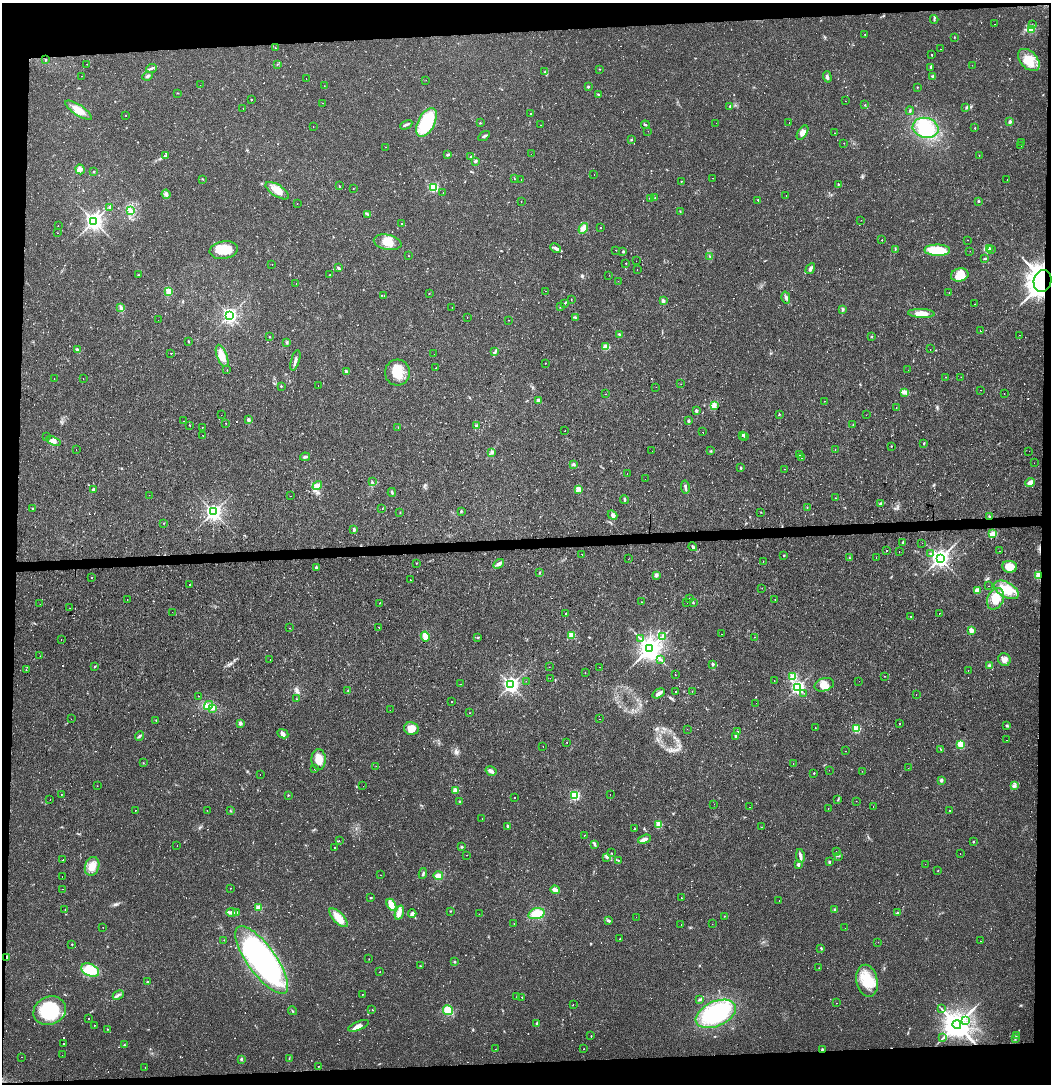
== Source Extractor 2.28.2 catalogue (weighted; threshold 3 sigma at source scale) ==
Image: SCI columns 1-4194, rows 65-4391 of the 4199 x 4455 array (HDU 1 of 3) = the unmasked area's bounding box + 8 px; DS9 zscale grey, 4 x 4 block average (1 PNG px = mean of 4 x 4 image px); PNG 1053 x 1086 px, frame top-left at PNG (2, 3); each listed source drawn as its Kron ellipse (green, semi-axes under 4 px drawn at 4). Shown black and unused: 8% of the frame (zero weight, under 2 of 3 exposures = <1% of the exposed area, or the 3 px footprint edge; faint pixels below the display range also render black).
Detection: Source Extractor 2.28.2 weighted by HDU 2 'WHT'. Background 0.016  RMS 0.003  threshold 0.0134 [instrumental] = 3 sigma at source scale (4.5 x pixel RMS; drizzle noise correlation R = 1.50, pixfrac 1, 0.0396/0.0396 arcsec/px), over >= 5 px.
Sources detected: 859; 2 too faint to see at this stretch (4 x 4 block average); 3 inside a brighter object's white glare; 173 cosmic-ray / hot-pixel residue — neither listed nor drawn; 8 coinciding with a brighter row at this scale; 12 inside a brighter listed object's ellipse — not listed separately; of the other 661, all 500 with FLUX_AUTO >= 0.511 (the completeness limit of this list) listed and drawn (161 fainter detections not listed), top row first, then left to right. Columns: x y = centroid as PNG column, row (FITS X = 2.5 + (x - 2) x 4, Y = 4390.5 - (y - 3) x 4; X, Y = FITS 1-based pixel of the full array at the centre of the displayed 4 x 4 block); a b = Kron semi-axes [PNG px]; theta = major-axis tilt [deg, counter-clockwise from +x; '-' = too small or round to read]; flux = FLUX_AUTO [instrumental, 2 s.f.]
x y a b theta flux
934 19 4 2 - 2
994 24 2 2 - 5.4
1032 25 2 2 - 1
1031 30 4 3 - 3.8
865 34 2 2 - 2.8
954 37 2 2 - 0.54
276 48 2 2 - 0.51
941 49 2 2 - 0.74
932 55 2 2 - 1.3
46 60 2 2 - 1.5
1029 60 13 8 -47 35
87 64 2 2 - 0.67
277 65 2 2 - 0.78
972 65 2 2 - 0.84
931 67 3 2 - 1.5
151 68 5 2 - 2.9
600 69 2 2 - 0.79
545 71 2 2 - 1.1
82 76 2 2 - 1.3
148 76 5 2 - 3.5
933 76 4 3 - 3.2
827 77 6 2 -73 4
306 78 2 2 - 2.2
426 80 2 2 - 0.55
200 85 2 2 - 0.92
324 86 2 2 - 1
588 86 2 2 - 1.7
917 87 2 2 - 0.97
177 93 2 2 - 0.66
598 94 3 2 - 1.6
251 99 2 2 - 1.9
845 101 2 2 - 0.89
323 103 2 2 - 0.67
865 105 2 2 - 0.65
730 106 3 2 - 1.5
966 107 2 2 - 0.92
243 108 2 2 - 0.8
78 110 15 5 -33 20
910 111 4 2 - 1.8
530 114 2 2 - 0.62
126 115 2 2 - 3
426 122 16 8 62 95
1010 122 2 2 - 13
480 123 2 2 - 1.3
716 123 2 2 - 0.65
789 123 2 2 - 3.9
406 125 6 2 27 3.8
541 125 2 2 - 0.6
645 125 4 2 - 2.3
313 127 2 2 - 3.4
926 128 13 10 -13 46
975 128 2 2 - 0.97
648 131 2 2 - 0.55
803 133 8 4 57 8.8
834 133 2 2 - 0.75
484 136 6 2 35 2.8
631 140 2 2 - 0.92
1021 142 2 2 - 1.5
844 143 2 2 - 1.8
1021 145 2 2 - 0.84
385 147 2 2 - 0.93
531 154 2 2 - 0.56
448 155 4 2 - 2
979 155 2 2 - 0.97
166 156 2 2 - 0.9
471 157 4 2 - 2.9
475 161 2 2 - 8.7
80 169 5 4 - 9.1
93 172 2 2 - 1.4
594 174 2 2 - 0.59
514 178 2 2 - 0.77
713 178 2 2 - 6.1
202 179 2 2 - 0.99
521 179 2 2 - 0.94
1007 179 2 2 - 4.8
681 181 2 2 - 15
838 184 2 2 - 1.5
339 186 3 2 - 1.1
433 187 2 2 - 170
353 188 2 2 - 1.9
277 191 13 5 -33 22
443 193 2 2 - 0.69
166 194 5 3 - 3.5
786 195 2 2 - 0.56
655 197 2 2 - 1.5
651 198 3 2 - 2.7
758 200 2 2 - 4.7
978 201 2 2 - 2.6
521 202 2 2 - 1.5
297 204 2 2 - 0.53
109 207 2 2 - 4.5
130 211 3 2 - 8.2
680 211 3 2 - 1
368 214 2 2 - 1.3
861 220 2 2 - 0.61
94 221 3 3 - 950
401 223 2 2 - 1.2
58 226 2 2 - 1.1
601 227 2 2 - 31
583 228 6 4 57 12
58 233 2 2 - 0.64
882 240 2 2 - 12
967 240 2 2 - 0.96
388 242 14 7 -12 24
556 248 6 2 -27 3.9
895 249 3 2 - 1
990 249 2 2 - 1.6
992 249 2 2 - 1.1
224 250 14 8 9 41
616 250 2 2 - 1.4
937 250 13 5 -1 53
970 251 2 2 - 1.4
623 252 3 2 - 1.4
408 256 2 2 - 0.62
709 256 2 2 - 0.88
985 258 3 2 - 1.5
636 261 2 2 - 0.54
626 263 2 2 - 11
272 264 2 2 - 1.6
338 268 4 2 - 2.6
637 269 2 2 - 4.1
810 269 6 2 60 5.2
330 274 2 2 - 180
138 275 3 2 - 0.58
609 275 2 2 - 0.94
960 275 9 6 12 17
618 281 2 2 - 2.2
1043 281 11 9 78 1500
296 283 2 2 - 2
546 291 2 2 - 0.58
169 292 2 2 - 79
429 293 2 2 - 1.5
949 293 2 2 - 0.67
384 296 2 2 - 0.95
786 298 6 2 -75 3.8
571 299 2 2 - 0.55
663 301 2 2 - 21
565 303 2 2 - 0.88
975 304 2 2 - 1.1
121 307 3 3 - 2.8
452 307 2 2 - 0.59
560 307 2 2 - 0.95
843 310 2 2 - 0.82
921 313 13 4 -2 20
230 315 3 2 - 530
467 317 2 2 - 1.4
576 318 2 2 - 1
158 320 2 2 - 4
508 320 2 2 - 7.8
980 331 2 2 - 2.7
619 335 3 2 - 1.9
1019 335 2 2 - 1.7
269 337 2 2 - 0.62
871 337 2 2 - 0.96
188 341 3 2 - 1.2
287 342 3 2 - 2
606 347 2 2 - 38
930 349 2 2 - 0.54
77 350 2 2 - 6.1
495 352 3 2 - 1.7
171 353 2 2 - 19
434 354 2 2 - 0.74
222 356 12 5 -69 20
295 360 10 2 74 5.5
546 363 2 2 - 1
435 368 2 2 - 0.58
227 370 2 2 - 0.87
908 370 2 2 - 0.55
346 372 4 2 - 2.7
397 372 13 12 - 36
946 377 2 2 - 0.66
961 377 2 2 - 1.2
54 378 2 2 - 1.9
83 378 2 2 - 1.6
681 384 2 2 - 0.82
281 386 2 2 - 2
318 386 2 2 - 0.95
656 387 2 2 - 1.3
981 390 2 2 - 6.8
904 393 2 2 - 1
1004 393 2 2 - 1.1
606 394 2 2 - 1
538 401 4 4 - 3.6
824 401 2 2 - 2.2
714 405 3 2 - 2.8
896 407 2 2 - 0.69
696 411 2 2 - 7.9
779 414 2 2 - 1.1
221 415 2 2 - 2.6
866 415 2 2 - 0.89
248 420 2 2 - 14
183 421 2 2 - 2.8
688 421 2 2 - 6.6
226 423 2 2 - 3.2
190 425 2 2 - 0.61
853 425 2 2 - 1.3
476 426 3 2 - 2.6
202 427 2 2 - 1.5
398 428 2 2 - 5.5
565 431 2 2 - 6.7
703 432 2 2 - 3.6
743 435 2 2 - 6.5
46 436 2 2 - 2.3
203 436 2 2 - 0.51
745 436 2 2 - 1
54 441 7 4 -19 8.1
924 444 2 2 - 1.2
891 446 2 2 - 1.1
76 449 2 2 - 0.78
835 449 2 2 - 0.64
652 451 2 2 - 0.97
711 451 2 2 - 0.93
1029 451 2 2 - 0.51
491 452 3 2 - 1.8
799 454 2 2 - 0.85
305 457 5 2 - 2.5
801 458 2 2 - 0.81
1034 463 2 2 - 0.55
573 464 4 2 - 2.2
741 468 2 2 - 2.4
784 469 2 2 - 0.84
627 474 2 2 - 0.76
645 479 2 2 - 0.73
372 482 2 2 - 1.4
1030 483 5 4 - 7.4
317 486 5 4 - 6.5
685 487 7 2 -80 4.9
578 489 2 2 - 41
93 490 3 2 - 2.9
392 492 4 2 - 2
149 495 2 2 - 1
291 496 2 2 - 0.81
835 498 2 2 - 1.4
624 499 4 2 - 2.3
881 503 2 2 - 1.5
807 507 2 2 - 0.52
33 508 2 2 - 1.1
382 508 2 2 - 6.9
461 511 2 2 - 1.4
213 512 3 3 - 780
400 512 2 2 - 0.71
761 512 2 2 - 0.64
612 515 5 4 - 4.5
989 516 2 2 - 1.4
163 523 2 2 - 0.65
354 530 2 2 - 3.4
993 534 4 3 - 18
903 542 3 2 - 1.4
922 543 2 2 - 1.7
693 547 4 3 - 3.3
887 551 2 2 - 0.96
999 551 2 2 - 0.62
899 552 2 2 - 0.52
930 553 2 2 - 1.9
582 554 2 2 - 6.5
784 555 2 2 - 1.9
849 557 2 2 - 0.93
876 557 2 2 - 0.69
940 558 3 3 - 1000
628 559 2 2 - 0.94
763 561 2 2 - 0.65
416 563 2 2 - 0.67
499 564 5 3 - 6
316 567 3 2 - 2
1009 567 7 6 - 24
539 573 2 2 - 0.79
656 575 2 2 - 17
1039 576 4 3 - 11
91 577 2 2 - 2.6
410 580 2 2 - 0.63
189 584 2 2 - 1.2
989 586 2 2 - 0.74
762 588 2 2 - 1.1
1006 590 13 7 -30 31
978 591 3 3 - 16
690 598 2 2 - 1.3
127 599 2 2 - 7.4
775 599 2 2 - 5.8
995 599 11 8 65 32
642 602 2 2 - 0.85
687 602 2 2 - 1.8
693 602 2 2 - 0.74
379 603 2 2 - 2.4
40 604 2 2 - 0.79
70 608 2 2 - 1.3
172 612 2 2 - 3.8
939 613 2 2 - 0.66
566 614 2 2 - 1.5
910 616 2 2 - 1
290 628 2 2 - 1.5
379 628 2 2 - 1.9
971 630 2 2 - 32
721 634 2 2 - 2.7
572 635 2 2 - 66
662 636 2 2 - 0.77
425 637 5 4 - 11
478 637 3 2 - 1.4
754 637 2 2 - 5.5
641 639 2 2 - 0.96
61 640 2 2 - 1
650 648 3 3 - 2000
40 656 2 2 - 1.3
270 660 2 2 - 1.5
660 660 2 2 - 0.78
1004 660 6 6 - 9.4
712 664 2 2 - 6.5
989 665 4 2 - 1.7
95 666 3 2 - 1.2
549 667 2 2 - 0.61
600 667 2 2 - 3.3
26 670 2 2 - 11
968 670 2 2 - 0.96
585 673 2 2 - 1.6
675 675 2 2 - 1.2
884 676 2 2 - 0.65
793 677 2 2 - 90
550 678 2 2 - 0.7
526 681 2 2 - 1.1
774 681 2 2 - 0.66
859 681 2 2 - 0.68
461 684 2 2 - 0.54
511 685 3 3 - 710
824 685 10 6 16 14
798 687 2 2 - 460
348 691 3 2 - 1.1
692 691 2 2 - 16
676 692 2 2 - 0.65
659 693 7 3 30 7.6
804 693 2 2 - 1
916 694 2 2 - 0.65
198 696 2 2 - 1.2
296 699 2 2 - 0.83
452 702 2 2 - 0.68
756 703 2 2 - 1.1
208 705 5 2 - 4.2
212 708 4 2 - 2.4
390 710 2 2 - 0.61
470 713 2 2 - 0.78
71 719 2 2 - 0.52
600 719 2 2 - 0.61
156 720 2 2 - 0.98
240 723 2 2 - 16
900 724 2 2 - 2.2
1006 726 3 2 - 1.2
411 728 7 6 - 22
815 728 2 2 - 1.4
687 729 2 2 - 1.7
856 729 2 2 - 110
738 732 2 2 - 3.1
283 734 5 4 - 5.2
139 736 5 2 - 2.3
736 736 2 2 - 12
1006 740 2 2 - 0.99
567 742 2 2 - 0.88
960 744 2 2 - 88
543 747 2 2 - 1.4
941 750 2 2 - 0.55
846 751 2 2 - 0.94
319 759 10 7 -88 19
143 763 2 2 - 0.67
793 763 2 2 - 0.61
376 766 2 2 - 0.52
315 768 2 2 - 1.9
908 768 2 2 - 0.54
829 770 2 2 - 0.66
491 771 6 3 -32 5
862 771 2 2 - 0.58
814 773 2 2 - 1.8
260 774 2 2 - 12
941 780 4 3 - 3.6
1014 785 3 3 - 2.9
97 786 2 2 - 1.6
363 786 2 2 - 2.5
455 790 2 2 - 43
61 795 2 2 - 0.53
288 795 2 2 - 1.4
575 795 2 2 - 180
610 795 2 2 - 0.65
515 797 2 2 - 0.81
50 799 2 2 - 2.1
838 800 2 2 - 0.77
856 801 2 2 - 0.89
460 802 3 2 - 2.4
714 804 2 2 - 2.6
749 807 2 2 - 0.53
873 807 2 2 - 0.97
828 808 2 2 - 1.1
136 810 2 2 - 2.3
207 810 2 2 - 1.4
950 810 2 2 - 0.82
231 811 2 2 - 1.1
482 818 2 2 - 1.7
659 825 2 2 - 66
508 826 2 2 - 10
761 827 2 2 - 0.53
634 829 3 2 - 1.3
584 835 2 2 - 2.6
645 839 7 4 21 6.3
339 841 2 2 - 6.8
973 842 2 2 - 2.2
594 844 4 3 - 2.8
177 846 2 2 - 2.3
334 847 2 2 - 3
462 847 2 2 - 6
836 851 2 2 - 0.51
611 853 2 2 - 0.59
960 854 2 2 - 1.1
467 855 2 2 - 1.2
800 856 7 3 -80 4.6
838 856 2 2 - 1.2
607 857 3 2 - 2.7
63 860 2 2 - 1.1
618 861 2 2 - 0.82
829 862 2 2 - 2.5
925 864 2 2 - 0.53
798 865 4 3 - 3.1
92 866 9 7 71 23
938 871 2 2 - 0.55
423 873 5 2 - 2.2
380 875 2 2 - 1.3
62 876 2 2 - 0.85
438 876 5 4 - 11
230 888 2 2 - 1
62 889 2 2 - 0.9
555 890 5 3 - 8.4
371 898 3 2 - 1.2
681 898 2 2 - 0.74
779 901 2 2 - 1.1
391 905 6 4 -59 25
258 908 2 2 - 44
65 910 2 2 - 1.1
835 910 2 2 - 8.4
451 911 2 2 - 0.83
231 912 5 3 - 5.5
237 912 3 2 - 1.9
399 912 7 4 73 8.5
897 913 3 2 - 1.6
412 914 4 3 - 5.5
479 914 2 2 - 0.57
536 914 8 5 16 33
724 916 2 2 - 0.68
636 917 2 2 - 0.82
338 918 12 5 -46 21
609 921 4 2 - 2.4
514 923 2 2 - 22
681 924 2 2 - 2.1
712 924 2 2 - 1.9
103 927 2 2 - 4.4
845 928 2 2 - 1.8
620 939 2 2 - 0.92
224 940 2 2 - 0.92
980 941 2 2 - 0.79
878 942 2 2 - 1.1
72 944 2 2 - 0.95
821 948 3 2 - 1.5
6 958 4 2 - 4.2
369 959 2 2 - 0.62
262 960 40 14 -54 480
454 962 2 2 - 5.2
420 966 2 2 - 0.93
819 968 2 2 - 0.54
90 970 9 6 -23 41
380 972 2 2 - 2.2
867 981 16 10 -77 48
147 982 2 2 - 1.4
362 994 2 2 - 0.78
118 995 6 2 26 3.6
517 997 2 2 - 0.66
522 997 2 2 - 1.8
700 999 3 2 - 1.5
837 1003 2 2 - 7.9
573 1005 2 2 - 1.6
372 1009 2 2 - 1.4
941 1009 2 2 - 1
448 1010 5 4 - 34
50 1011 17 14 25 110
293 1011 4 2 - 1.4
716 1014 21 12 24 130
89 1018 2 2 - 0.87
965 1021 2 2 - 1.3
537 1024 3 2 - 3.2
94 1025 2 2 - 3.1
957 1025 4 4 - 3200
358 1026 11 4 22 11
107 1029 2 2 - 0.86
591 1036 2 2 - 0.52
1016 1036 2 2 - 0.79
943 1038 3 2 - 1.3
1015 1038 3 2 - 1.5
63 1044 2 2 - 20
124 1045 2 2 - 1
495 1049 2 2 - 3.3
584 1049 2 2 - 0.62
822 1050 2 2 - 1.6
62 1055 2 2 - 0.65
21 1057 2 2 - 0.6
241 1059 3 2 - 2
289 1059 2 2 - 0.71
318 1066 2 2 - 3.8
145 1067 2 2 - 0.62
Overlapping masked pixels (flux is a lower limit): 5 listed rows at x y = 1043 281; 989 516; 1039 576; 6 958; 822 1050
Diffuse or blended objects may show on this block-average render without a row.